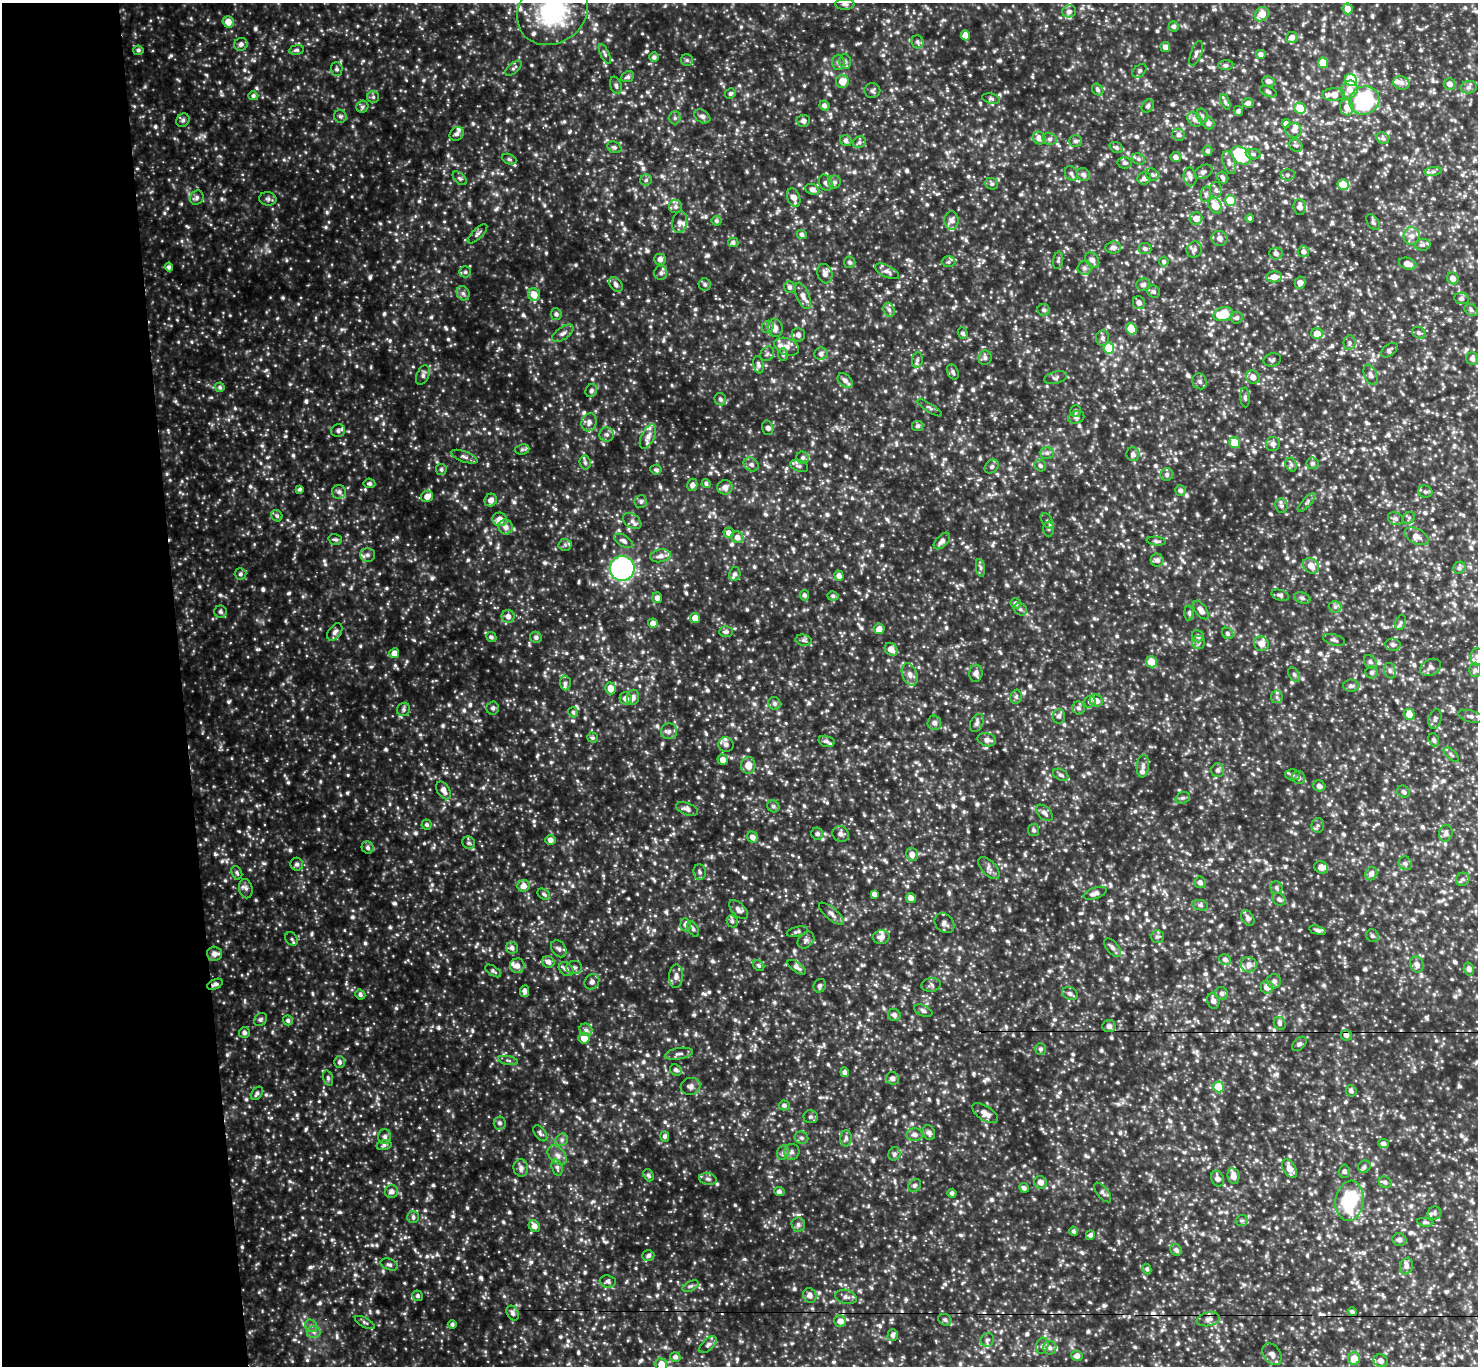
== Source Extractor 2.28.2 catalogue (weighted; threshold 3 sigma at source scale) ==
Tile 4 of 3 x 3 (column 1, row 2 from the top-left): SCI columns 1-1476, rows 1550-2913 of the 4427 x 4398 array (HDU 1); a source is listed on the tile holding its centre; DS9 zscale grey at full resolution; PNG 1480 x 1368 px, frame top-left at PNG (2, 3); each listed source drawn as its Kron ellipse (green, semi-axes under 4 px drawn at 4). Shown black and unused: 12% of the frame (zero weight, under 2 of 3 exposures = <1% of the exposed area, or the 3 px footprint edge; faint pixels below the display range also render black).
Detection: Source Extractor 2.28.2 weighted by HDU 2 'WHT'; one run over the whole footprint, this tile lists its part. Background 0.366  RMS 0.05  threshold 0.225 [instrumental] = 3 sigma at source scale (4.5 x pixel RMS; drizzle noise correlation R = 1.50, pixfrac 1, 0.05/0.05 arcsec/px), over >= 5 px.
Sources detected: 1671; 7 cosmic-ray / hot-pixel residue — neither listed nor drawn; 44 inside a brighter listed object's ellipse — not listed separately; of the other 1620, all 500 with FLUX_AUTO >= 10.6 (the completeness limit of this list) listed and drawn (1120 fainter detections not listed), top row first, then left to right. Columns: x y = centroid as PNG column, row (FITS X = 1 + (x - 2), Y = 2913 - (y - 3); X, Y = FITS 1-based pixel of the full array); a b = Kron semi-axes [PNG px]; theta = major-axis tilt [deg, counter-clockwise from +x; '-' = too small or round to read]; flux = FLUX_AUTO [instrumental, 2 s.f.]
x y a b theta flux
845 4 10 5 -1 15
1348 9 5 5 - 40
552 11 37 32 37 510
1069 11 7 6 - 17
1262 14 8 6 48 58
228 22 6 5 - 41
1174 26 5 5 - 12
965 35 5 4 - 40
1292 37 6 5 - 25
917 42 7 6 - 13
241 44 7 6 - 19
1165 47 5 5 - 20
138 50 5 4 - 11
296 50 7 4 6 11
1196 53 13 5 70 16
605 54 11 4 -65 11
1261 54 5 4 - 18
654 57 5 5 - 13
687 60 6 6 - 11
845 61 7 5 -87 14
838 62 7 6 - 14
1323 63 5 5 - 84
1226 65 7 5 1 11
513 68 10 5 42 12
337 69 7 6 - 13
1140 71 8 5 42 11
627 77 7 5 24 14
1351 80 6 6 - 170
842 81 6 6 - 62
1268 81 6 5 - 18
1401 83 8 6 -20 21
1450 84 6 5 - 25
616 85 9 5 -73 15
1469 87 8 6 13 15
1098 90 6 5 - 13
1349 90 9 8 - 38
872 91 8 7 - 14
1268 92 9 5 -24 13
730 94 5 5 - 11
1334 95 11 6 1 49
253 96 5 4 - 12
373 97 6 6 - 11
991 99 9 5 -11 11
1364 100 15 14 - 390
1225 102 8 4 -68 11
1248 103 5 5 - 18
824 106 5 5 - 18
1148 106 7 5 51 12
362 107 6 5 - 12
1347 107 8 7 - 37
1300 108 6 5 - 110
1238 111 5 4 - 13
340 116 6 6 - 13
702 116 9 6 -32 15
1202 116 7 5 -68 12
675 118 6 5 - 12
183 120 7 6 - 15
1195 120 8 6 -46 21
803 121 7 6 - 19
1209 123 6 5 - 16
1286 123 4 4 - 18
1293 130 8 7 - 19
457 134 8 6 41 16
1179 135 6 6 - 17
1039 138 7 6 - 30
1383 138 6 5 - 11
1050 139 7 6 - 14
846 141 6 5 - 15
1075 141 6 6 - 13
859 142 7 5 23 12
1296 145 7 6 - 12
614 147 7 5 -25 13
1116 147 7 5 -31 13
1208 151 5 4 - 13
1253 154 7 5 -10 13
1241 155 11 8 -37 290
1176 157 5 5 - 19
509 159 7 5 -23 12
1138 159 7 5 -23 11
1125 163 7 5 2 12
1229 163 12 6 -72 23
1433 171 8 4 9 13
1203 172 10 6 28 16
1071 173 7 6 - 14
1083 175 7 6 - 16
1152 175 7 5 -40 12
1288 175 7 5 1 11
1190 177 9 6 -80 18
1223 177 6 5 - 14
460 178 8 5 -43 12
1144 178 7 6 - 22
646 180 6 5 - 11
835 182 6 6 - 12
826 183 8 6 -62 15
992 184 6 5 - 11
1343 185 6 5 - 97
812 189 7 5 -24 19
1216 190 8 6 -89 14
1206 194 8 5 79 11
197 198 7 6 - 15
794 198 9 6 -70 33
268 199 8 6 -11 14
1230 200 5 5 - 130
675 206 6 6 - 14
1215 206 8 6 -56 74
1300 207 8 6 -85 27
1196 218 6 6 - 31
1250 218 4 4 - 13
716 221 5 5 - 11
951 221 9 7 -90 23
680 222 11 7 78 22
1373 222 9 5 -53 13
477 234 13 5 44 14
802 234 5 4 - 14
1411 236 9 8 - 27
1219 238 8 7 - 21
733 242 5 4 - 13
1423 245 8 6 -2 13
1113 247 8 6 5 19
1145 249 6 5 - 13
1194 250 8 7 - 19
1303 252 6 5 - 18
1276 253 6 6 - 17
660 259 5 5 - 22
1058 260 9 5 80 11
1092 260 8 6 -55 25
1164 261 5 4 - 11
850 262 6 5 - 12
949 262 7 5 1 11
1408 264 9 5 -15 39
169 267 4 4 - 15
1084 268 7 7 - 16
887 271 13 6 -25 21
465 272 6 5 - 11
661 273 7 6 - 16
825 274 10 7 -72 27
1274 277 8 5 3 39
1453 278 6 5 - 27
1300 283 6 5 - 25
705 284 6 6 - 12
616 285 8 6 -53 17
1143 285 7 6 - 15
790 287 6 5 - 13
1154 292 6 6 - 12
463 293 7 6 - 14
534 295 6 6 - 55
803 296 14 6 -67 33
1461 298 7 5 -10 15
1139 303 6 6 - 18
889 310 7 5 -71 15
1044 310 6 6 - 13
1471 310 7 5 -34 11
556 314 6 5 - 15
1223 314 10 7 16 140
1237 318 6 6 - 13
768 327 6 5 - 12
775 328 9 7 -78 30
1131 329 6 5 - 110
563 333 12 6 35 20
963 333 5 5 - 12
1419 333 7 5 -28 11
1317 334 6 5 - 54
798 335 7 6 - 21
1102 338 8 6 83 15
1349 343 7 6 - 12
787 347 13 8 -22 32
1109 348 5 5 - 140
1389 350 9 5 38 12
767 354 8 6 52 13
821 354 6 6 - 18
783 355 6 5 - 11
985 358 7 6 - 13
1472 358 6 6 - 19
917 360 8 5 80 13
1272 360 9 6 15 11
758 365 9 5 -79 16
953 372 8 5 -64 12
423 375 10 6 67 17
1371 375 10 6 -66 18
1253 377 7 6 - 31
1056 378 11 6 15 13
845 380 8 6 -44 20
1200 381 8 7 - 15
220 387 5 4 - 12
591 391 7 5 65 13
1245 397 10 5 -85 12
720 399 6 5 - 13
929 408 14 3 -32 12
1076 411 6 5 - 11
1076 417 8 6 16 11
589 422 9 7 71 25
918 426 6 5 - 13
768 428 7 5 -75 17
338 431 7 6 - 17
607 434 7 7 - 15
648 437 13 6 64 27
1235 443 5 5 - 92
1273 444 7 7 - 17
522 449 7 5 8 11
1047 453 7 6 - 14
1133 454 7 6 - 18
464 457 14 5 -20 18
803 458 6 5 - 12
585 462 7 5 -85 15
1313 463 6 6 - 11
751 464 8 6 -36 14
1291 465 7 5 -69 12
799 466 9 5 -21 11
992 466 8 6 44 13
1040 466 6 5 - 12
441 469 5 5 - 11
656 470 5 5 - 11
1167 474 6 6 - 15
369 483 6 5 - 11
706 483 4 4 - 12
692 485 6 5 - 17
725 487 7 7 - 24
300 489 4 4 - 11
1180 490 5 5 - 15
339 492 7 7 - 17
1425 492 7 6 - 13
427 496 6 5 - 30
491 500 6 6 - 25
641 501 6 6 - 13
1307 502 12 4 47 12
1281 506 7 6 - 14
277 516 6 5 - 11
1409 518 6 5 - 11
500 519 7 7 - 37
1396 519 8 6 -23 14
632 521 10 6 -35 22
1047 521 9 5 -57 12
506 527 7 7 - 25
1049 529 7 5 -89 11
729 533 5 5 - 24
1416 536 13 7 -27 33
737 537 6 5 - 24
335 540 7 5 -18 13
624 541 10 5 -31 18
942 541 10 5 45 21
1156 541 9 4 -6 12
565 545 6 6 - 12
367 555 7 7 - 18
660 556 10 6 11 24
1157 560 6 6 - 18
1311 566 9 7 -42 40
622 568 12 12 - 1100
980 568 9 4 -81 11
1459 568 6 5 - 14
240 574 6 5 - 11
735 574 7 5 78 13
839 576 5 4 - 28
804 595 5 4 - 13
1280 595 9 5 -19 14
833 596 6 4 -12 11
657 598 5 5 - 21
1302 598 8 5 -21 14
1016 603 5 5 - 14
1335 607 6 6 - 13
1020 609 7 5 -31 11
1201 610 10 5 -54 28
220 612 6 6 - 13
1189 613 7 4 -89 12
508 616 6 6 - 24
695 618 5 5 - 41
1401 622 8 5 73 12
653 623 5 4 - 27
879 629 5 5 - 29
335 632 10 6 54 19
726 632 7 5 5 14
1228 633 6 5 - 11
1198 636 6 5 - 16
491 637 5 5 - 13
536 637 6 5 - 15
804 640 8 5 -11 13
1334 640 11 5 -15 14
1198 643 6 6 - 13
1261 644 8 7 - 45
1393 645 7 6 - 15
891 649 7 6 - 45
394 653 5 5 - 33
1477 657 9 6 -88 22
1152 662 6 5 - 88
1370 662 8 5 -53 12
1431 667 11 8 26 24
1475 670 7 6 - 12
1390 671 8 5 -73 12
1371 672 6 6 - 12
976 673 9 6 84 22
910 674 11 7 -68 28
1294 674 8 5 -63 11
565 683 7 5 -85 12
1351 686 8 6 1 13
611 688 6 5 - 51
633 697 8 6 76 23
1016 697 7 5 75 11
1277 697 6 5 - 13
626 698 6 6 - 30
1096 701 7 6 - 32
1090 702 6 6 - 13
774 703 6 6 - 13
493 708 6 6 - 12
1079 708 6 6 - 15
403 709 7 6 - 15
573 712 5 5 - 11
1409 714 6 5 - 49
1059 716 7 6 - 16
1470 716 13 6 -14 18
1435 719 10 6 75 14
934 723 7 7 - 17
977 723 10 6 63 17
669 731 8 8 - 21
593 738 5 5 - 12
987 740 9 6 -15 19
1434 740 6 5 - 13
826 741 8 5 -14 15
726 744 8 7 - 21
1451 754 9 4 -43 11
723 760 5 5 - 31
748 765 8 7 - 48
1143 766 11 6 84 18
1218 770 7 6 - 18
1061 775 8 5 -28 12
1292 775 7 5 -3 13
1299 778 7 6 - 13
1319 786 6 5 - 18
444 790 10 6 -58 28
1403 792 7 5 -30 13
1183 798 7 5 19 11
773 806 6 5 - 12
687 809 11 6 -20 22
1044 813 10 6 -42 21
427 825 5 5 - 11
1318 825 7 6 - 12
1034 830 6 5 - 12
1446 833 8 6 80 17
817 834 6 6 - 15
841 834 8 7 - 22
753 837 6 5 - 22
551 840 5 5 - 20
469 843 6 6 - 12
368 847 6 5 - 15
912 854 7 6 - 28
1405 863 7 6 - 14
297 864 6 6 - 14
989 868 13 7 -46 21
1321 868 7 6 - 24
700 872 7 6 - 14
237 873 7 5 -63 11
1371 874 7 6 - 23
1463 879 7 6 - 15
1200 882 6 5 - 18
524 886 6 6 - 29
1277 888 6 6 - 12
246 889 10 6 -80 14
1095 893 12 5 18 22
544 894 7 5 -36 12
874 894 4 4 - 18
911 898 5 4 - 27
1279 899 7 5 -35 14
1200 905 8 5 -11 11
738 910 12 6 -44 23
831 914 15 6 -40 23
1248 918 8 5 -60 17
732 921 6 5 - 12
944 923 11 9 -49 23
685 925 7 5 -84 16
693 929 8 5 -61 11
1318 930 8 4 -14 13
797 931 11 4 13 12
1372 936 6 6 - 13
881 937 8 7 - 25
1157 937 6 6 - 11
292 939 7 5 -51 11
806 940 9 7 45 16
512 948 6 5 - 16
1113 948 11 5 -49 19
559 949 9 7 -54 17
214 954 7 7 - 26
1225 960 6 5 - 15
548 962 6 5 - 24
1417 964 8 6 -71 23
1249 965 8 7 - 27
517 966 7 7 - 25
759 966 6 5 - 11
574 967 8 6 1 14
797 967 10 5 -34 22
566 969 8 6 -38 20
1469 969 6 5 - 18
493 971 9 4 -34 11
676 976 12 7 87 24
1274 981 7 7 - 18
592 982 8 7 - 17
215 984 8 5 25 16
931 985 10 6 9 14
820 986 7 6 - 12
1267 987 6 6 - 36
525 991 6 4 81 20
1222 993 6 6 - 17
1070 994 8 6 -24 15
360 995 5 5 - 12
1213 1001 8 6 -74 21
923 1011 9 5 -24 14
894 1015 6 6 - 18
260 1020 7 5 45 12
288 1020 5 4 - 13
1280 1023 7 5 -59 11
1109 1026 7 6 - 16
586 1030 6 6 - 17
244 1032 5 5 - 15
1346 1035 6 5 - 17
584 1038 5 5 - 56
1299 1044 9 5 44 12
1040 1049 5 5 - 13
679 1054 14 5 10 20
508 1060 10 4 -11 11
339 1062 6 5 - 12
676 1070 6 5 - 14
845 1072 5 4 - 19
328 1078 8 5 -75 11
892 1078 7 6 - 21
691 1086 10 8 15 20
1219 1087 5 5 - 120
1351 1091 6 5 - 13
257 1093 7 5 55 12
784 1105 5 5 - 13
985 1113 14 7 -33 32
811 1117 7 6 - 13
500 1123 6 6 - 15
540 1133 9 5 -53 12
929 1133 8 6 -66 17
915 1135 8 6 -4 19
665 1136 5 4 - 13
385 1137 7 6 - 18
801 1138 7 6 - 13
846 1138 8 5 89 14
562 1140 7 5 47 13
1384 1143 5 4 - 15
384 1145 7 5 15 12
792 1152 8 7 - 17
783 1153 7 5 69 14
894 1154 7 5 64 12
557 1155 11 7 -45 25
557 1167 8 5 -72 14
1364 1167 6 6 - 12
521 1168 8 7 - 21
1290 1169 10 6 -58 42
1344 1171 6 5 - 13
648 1175 6 5 - 12
1233 1176 8 6 -81 31
708 1179 9 5 -10 13
1218 1179 8 6 -69 23
1041 1182 6 6 - 27
1385 1182 6 5 - 13
915 1185 7 6 - 11
1024 1188 5 4 - 15
391 1191 7 6 - 21
779 1192 5 4 - 14
1103 1192 12 5 -51 15
952 1193 4 4 - 14
1350 1201 20 14 81 310
1434 1213 7 6 - 12
413 1217 6 6 - 11
1242 1220 6 5 - 11
1425 1222 8 4 -8 11
798 1224 7 6 - 16
534 1226 6 5 - 27
1073 1231 4 4 - 11
1090 1235 5 4 - 13
1399 1240 7 6 - 20
1176 1250 6 5 - 13
648 1256 6 5 - 12
389 1265 9 5 -19 14
1407 1266 8 6 72 19
1147 1269 5 4 - 11
608 1281 8 6 -6 15
691 1286 9 4 26 11
810 1295 7 6 - 24
418 1296 5 5 - 12
846 1297 11 7 -14 22
1352 1312 4 4 - 12
513 1313 8 5 -60 17
1208 1319 12 7 10 23
945 1320 7 5 -27 12
840 1321 6 5 - 30
365 1323 11 4 -29 11
452 1324 4 4 - 12
311 1326 6 5 - 12
314 1332 7 6 - 15
893 1335 6 5 - 17
987 1340 7 6 - 13
708 1345 10 5 43 15
1042 1346 8 6 73 14
1050 1348 7 6 - 19
1272 1354 12 8 -56 26
1077 1356 5 5 - 21
675 1357 5 4 - 17
1354 1359 6 6 - 64
1381 1361 7 6 - 30
661 1364 6 6 - 51
Overlapping masked pixels (flux is a lower limit): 2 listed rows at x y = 215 984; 1346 1035
Isophote crosses this tile's border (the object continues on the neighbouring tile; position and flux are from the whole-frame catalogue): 5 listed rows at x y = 1348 9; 552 11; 1477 657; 1381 1361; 661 1364
Unlisted compact peaks at least as high as the median listed source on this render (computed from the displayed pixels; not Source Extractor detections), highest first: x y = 1179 790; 407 661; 277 318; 597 219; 518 410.